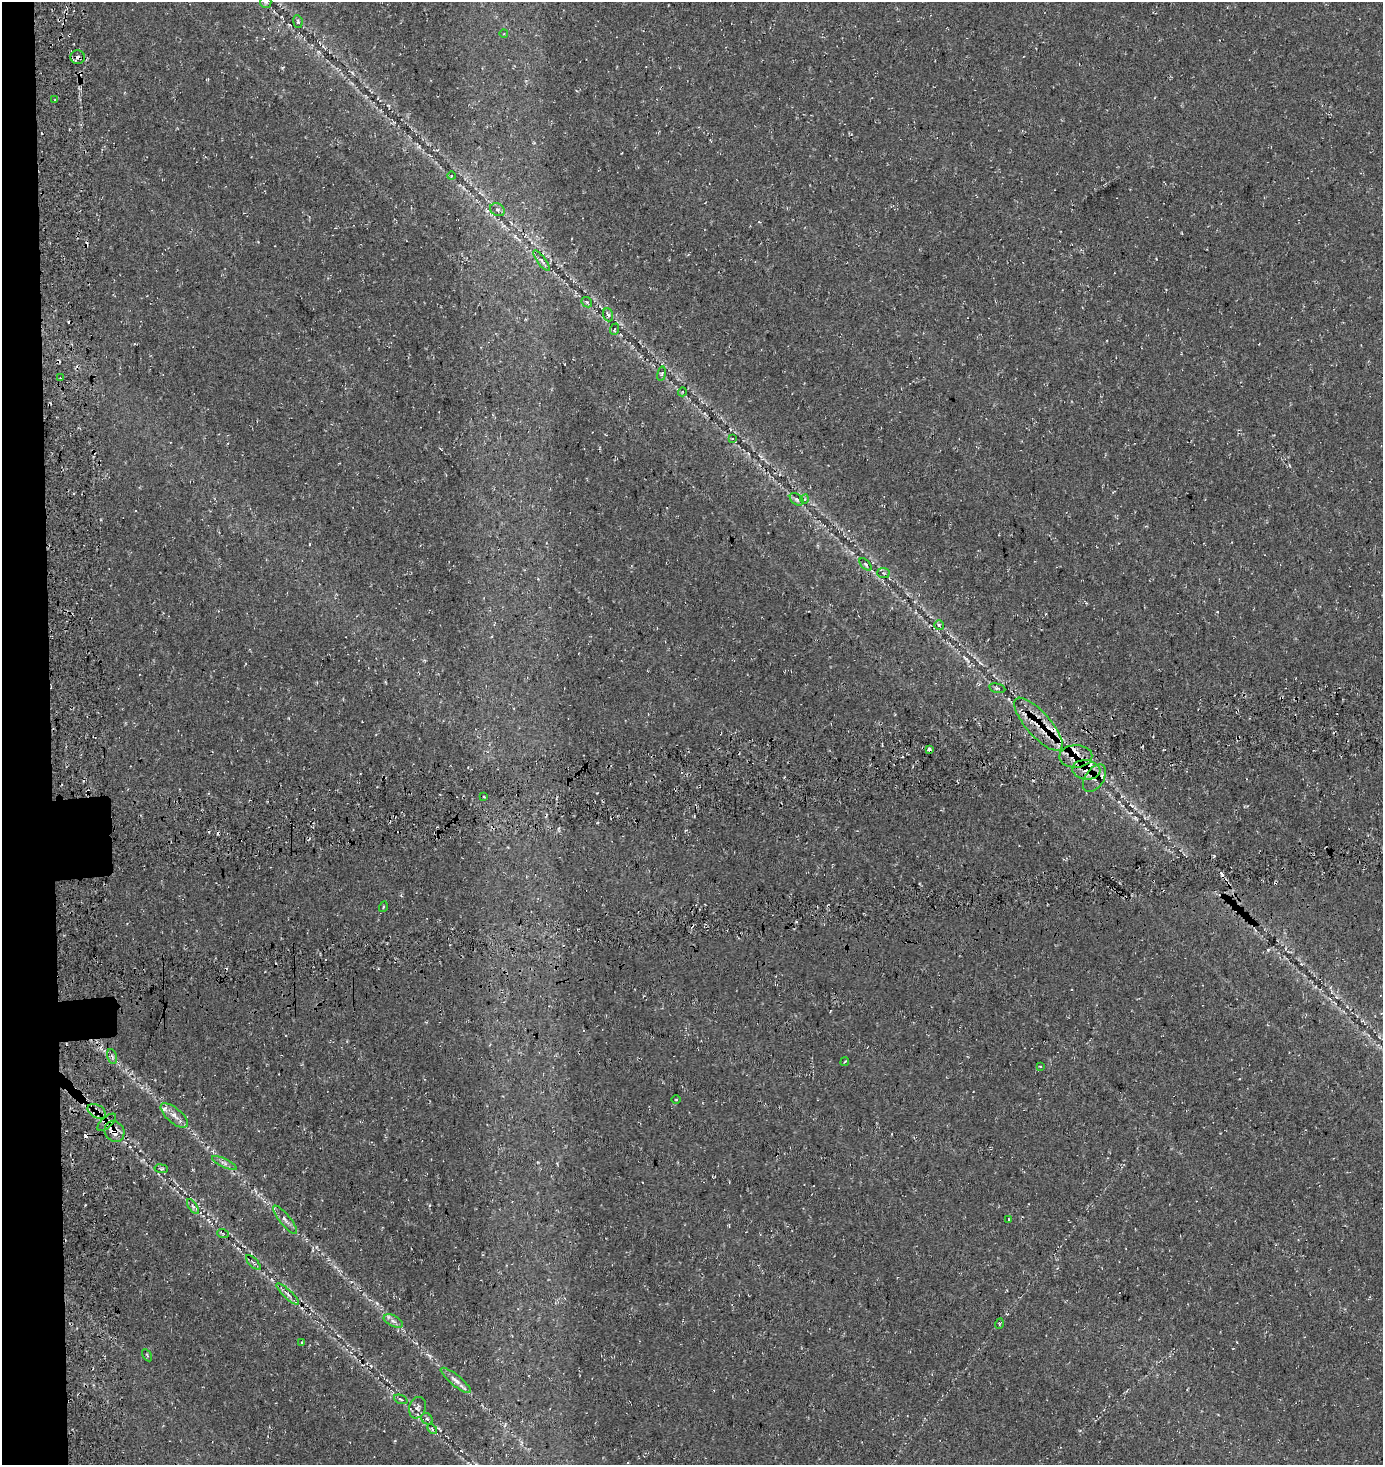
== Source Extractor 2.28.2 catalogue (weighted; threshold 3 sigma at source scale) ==
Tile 4 of 3 x 3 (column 1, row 2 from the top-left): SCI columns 180-1560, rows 1633-3095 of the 4461 x 4729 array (HDU 1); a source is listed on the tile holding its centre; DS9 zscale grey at full resolution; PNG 1385 x 1467 px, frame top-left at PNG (2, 2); each listed source drawn as its Kron ellipse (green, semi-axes under 4 px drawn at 4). Shown black and unused: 4% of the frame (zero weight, under 3 of 4 exposures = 13% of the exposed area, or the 3 px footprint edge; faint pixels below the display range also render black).
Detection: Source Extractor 2.28.2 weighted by HDU 2 'WHT'; one run over the whole footprint, this tile lists its part. Background 0.0444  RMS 0.0046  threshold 0.0206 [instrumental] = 3 sigma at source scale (4.5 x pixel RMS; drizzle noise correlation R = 1.50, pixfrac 1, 0.0396/0.0396 arcsec/px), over >= 5 px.
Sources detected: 72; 10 cosmic-ray / hot-pixel residue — neither listed nor drawn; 9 inside a brighter listed object's ellipse — not listed separately; the other 53 listed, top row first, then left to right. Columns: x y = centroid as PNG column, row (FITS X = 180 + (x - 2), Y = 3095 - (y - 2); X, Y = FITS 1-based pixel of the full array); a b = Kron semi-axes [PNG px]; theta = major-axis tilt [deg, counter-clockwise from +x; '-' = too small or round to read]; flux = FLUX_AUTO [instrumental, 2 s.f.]
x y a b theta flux
266 2 6 5 - 0.93
298 22 6 4 -80 0.76
504 33 4 3 - 0.32
78 57 7 7 - 2
54 100 4 2 - 0.37
451 176 4 3 - 0.39
497 210 8 6 -32 1.2
542 261 12 4 -53 1.5
587 302 6 4 -44 0.7
608 315 6 5 - 1.3
614 329 6 2 68 0.41
662 374 7 3 81 0.64
60 378 3 2 - 0.45
682 392 5 3 - 0.32
732 438 4 2 - 0.33
797 499 7 5 -40 0.89
805 499 4 3 - 0.4
865 564 8 3 -46 0.64
883 573 6 5 - 0.65
939 625 5 5 - 0.78
997 688 8 4 -13 0.87
1038 724 34 12 -48 14
929 749 3 3 - 1.3
1076 756 16 11 2 7.5
1086 770 14 9 -7 6
1094 778 15 9 55 3.8
484 797 3 3 - 0.36
383 907 5 3 - 0.39
112 1057 8 4 -74 1.1
845 1062 4 3 - 0.57
1040 1066 3 2 - 0.31
676 1100 5 3 - 0.38
97 1111 10 6 -30 2.4
174 1115 17 7 -41 3.4
107 1122 11 5 42 1.9
114 1131 11 9 -59 4
224 1163 13 4 -26 1.6
161 1169 7 3 -8 0.57
193 1207 8 4 -57 0.95
1009 1219 3 2 - 0.57
285 1220 17 5 -51 2.2
223 1234 6 3 -20 0.58
253 1263 9 3 -45 0.85
288 1294 15 4 -43 1.8
393 1321 10 5 -27 1.8
999 1324 5 3 - 0.56
302 1343 3 2 - 0.47
147 1355 7 3 -60 0.5
456 1380 19 5 -39 3
401 1399 7 4 -21 0.73
417 1408 11 8 71 2
427 1419 6 5 - 0.95
432 1429 6 3 -47 0.7
Overlapping masked pixels (flux is a lower limit): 9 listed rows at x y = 78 57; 1038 724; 929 749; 1076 756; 1086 770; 1094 778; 97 1111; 107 1122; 114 1131
Isophote crosses this tile's border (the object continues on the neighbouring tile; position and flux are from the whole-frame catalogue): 1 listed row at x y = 266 2
Unlisted compact peaks at least as high as the median listed source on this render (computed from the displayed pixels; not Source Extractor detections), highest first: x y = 966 659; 282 68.